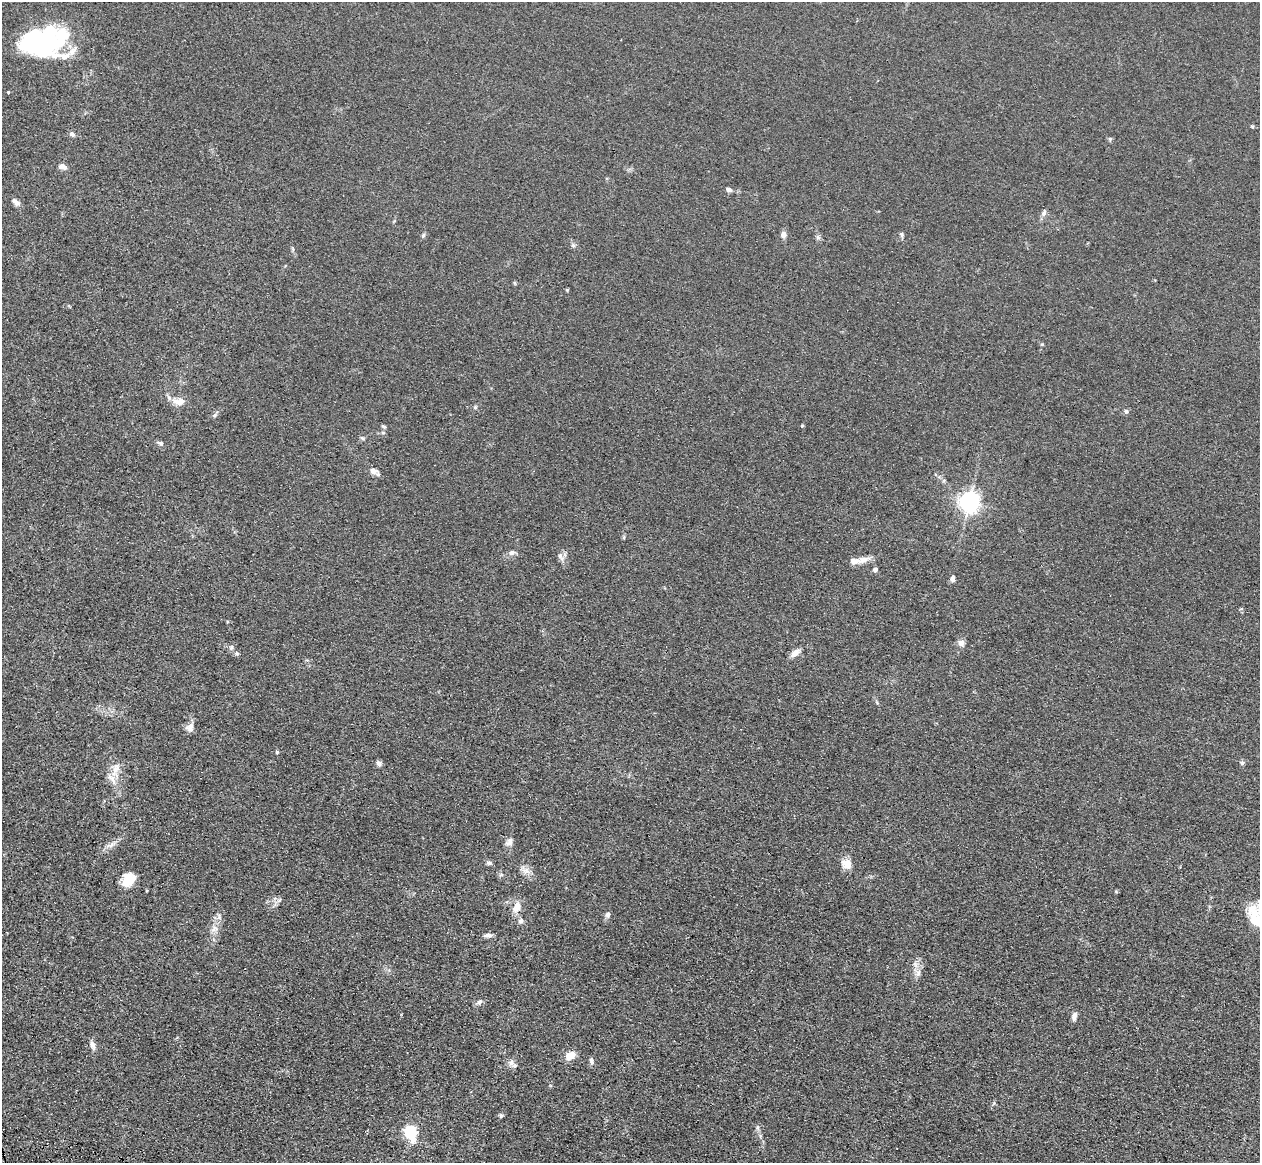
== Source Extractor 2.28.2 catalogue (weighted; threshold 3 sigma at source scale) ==
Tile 7 of 4 x 4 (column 3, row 2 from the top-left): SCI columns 2555-3812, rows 2686-3846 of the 5109 x 5248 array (HDU 1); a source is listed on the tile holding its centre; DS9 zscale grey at full resolution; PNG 1262 x 1165 px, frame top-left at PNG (2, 2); no overlay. Shown black and unused: <1% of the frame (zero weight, under 3 of 4 exposures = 6% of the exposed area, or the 3 px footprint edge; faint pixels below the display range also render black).
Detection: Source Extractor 2.28.2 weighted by HDU 2 'WHT'; one run over the whole footprint, this tile lists its part. Background 0.0611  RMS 0.0075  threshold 0.0338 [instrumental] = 3 sigma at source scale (4.5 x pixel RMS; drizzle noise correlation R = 1.50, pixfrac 1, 0.05/0.05 arcsec/px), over >= 5 px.
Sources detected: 68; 7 inside a brighter listed object's ellipse — not listed separately; the other 61 listed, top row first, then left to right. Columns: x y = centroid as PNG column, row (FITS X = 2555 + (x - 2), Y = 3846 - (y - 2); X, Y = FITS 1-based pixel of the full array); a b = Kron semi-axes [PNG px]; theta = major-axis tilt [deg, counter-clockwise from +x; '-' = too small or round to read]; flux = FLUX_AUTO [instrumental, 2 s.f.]
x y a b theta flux
42 41 41 28 -8 110
8 92 3 3 - 0.66
1252 126 6 3 -19 0.85
72 134 7 6 - 1.8
62 166 7 6 - 4.3
729 190 7 6 - 2
16 202 11 6 -47 3.3
1044 213 10 6 75 2.5
423 235 7 5 68 1.3
783 235 9 6 88 3.3
901 235 7 5 -56 1.4
818 237 6 6 - 1.6
573 245 5 5 - 1.4
567 290 4 4 - 0.79
179 402 16 9 -2 6.7
475 407 5 5 - 1.1
1126 411 6 5 - 1.5
802 425 4 3 - 0.98
383 426 7 4 -19 1.1
362 438 7 4 -44 1.2
160 443 10 5 -31 1.8
373 471 10 8 -18 3.8
969 502 7 7 - 460
624 537 6 4 72 0.93
512 553 9 7 16 2.9
561 557 14 5 -62 2.8
863 560 16 9 14 6.5
875 570 5 5 - 2.5
952 579 7 6 - 2.4
961 643 9 8 - 3.5
231 647 8 5 69 1.7
795 653 10 7 36 5.8
190 727 12 10 67 4.6
277 752 4 4 - 0.94
379 763 6 5 - 2.7
1242 763 6 5 - 1.4
116 768 19 9 70 7.7
509 842 11 8 48 3.6
111 845 17 5 23 4.3
489 863 7 6 - 2
846 864 15 12 -38 7.5
525 870 15 7 -39 5
129 879 18 11 43 12
279 900 8 4 45 1.8
517 907 15 10 64 7.7
608 914 7 6 - 2.5
1254 915 25 17 62 15
521 921 8 7 - 2.1
214 929 11 8 37 4.3
488 935 11 5 2 2.7
918 973 11 7 74 4.2
479 1002 9 6 37 2.4
1074 1016 10 6 81 3.4
92 1045 10 7 -71 3.8
570 1055 10 7 35 9.8
591 1061 9 5 85 2
511 1063 9 8 - 3
501 1115 6 5 - 1.2
758 1127 7 4 70 1.4
410 1132 6 6 - 110
413 1139 7 6 - 7.2